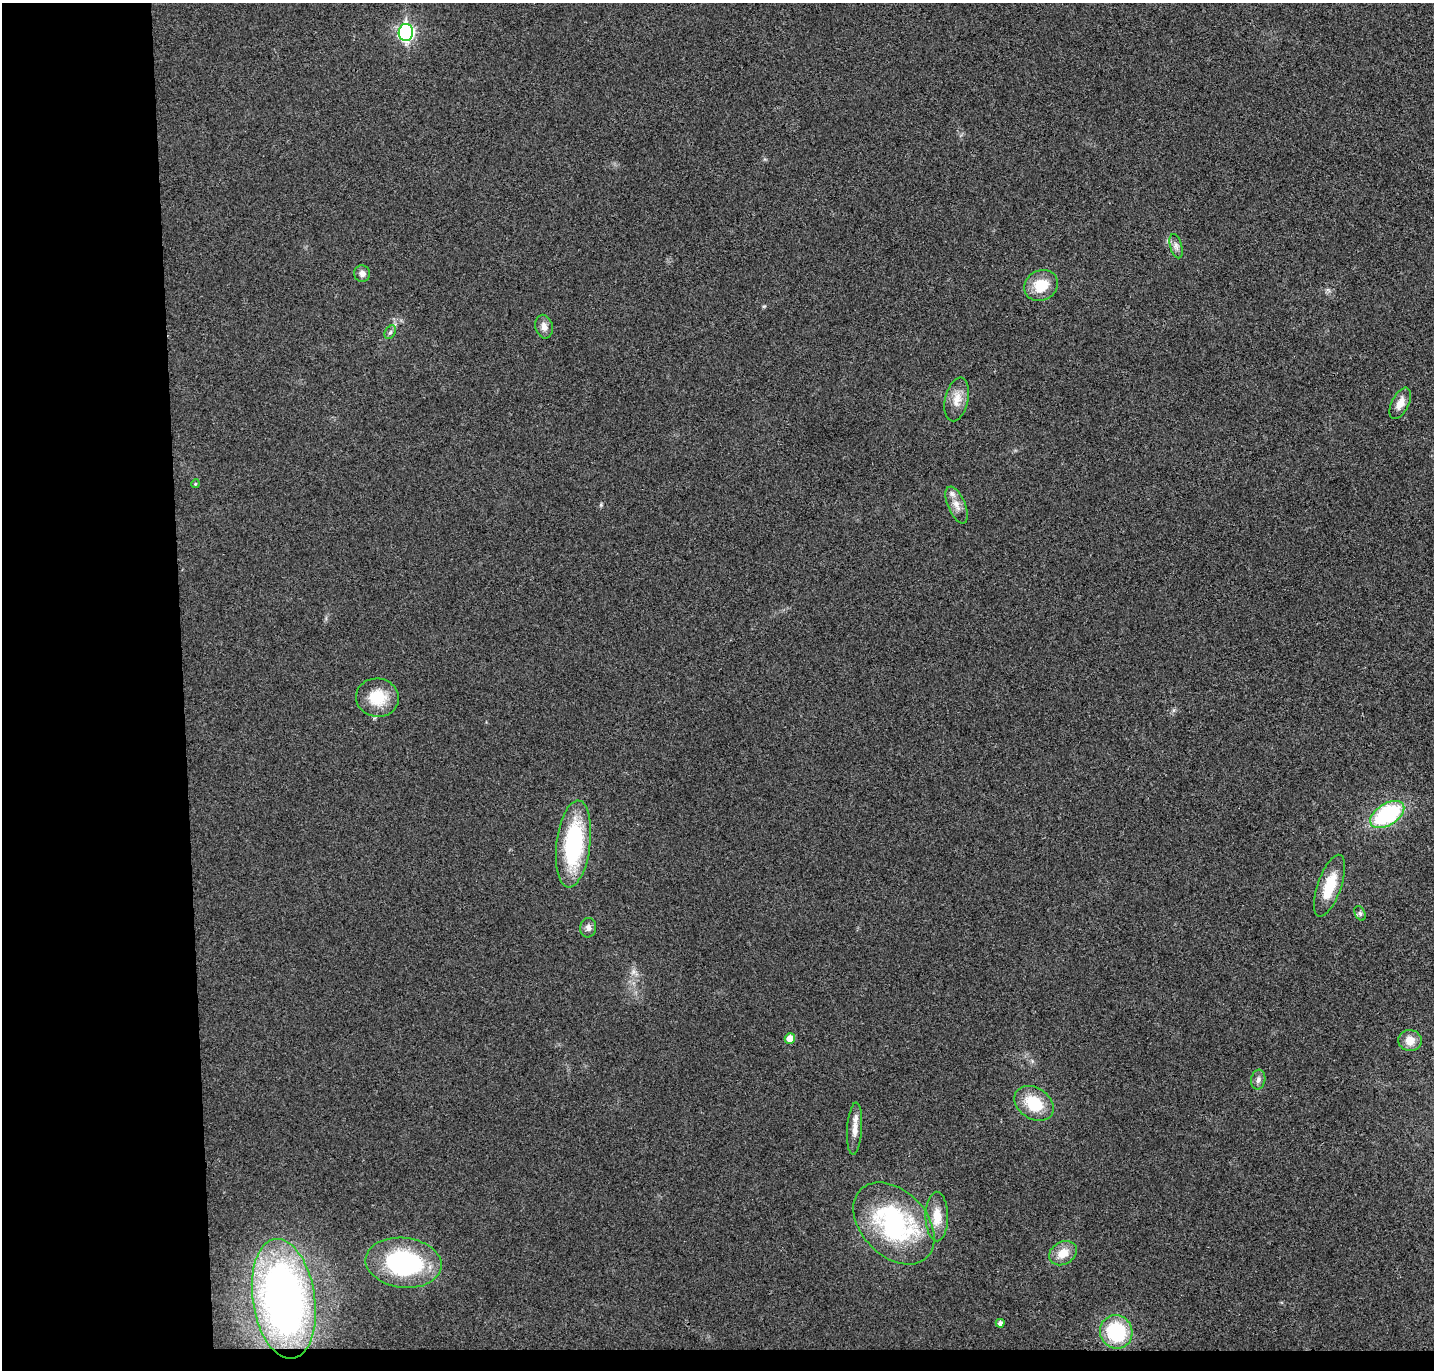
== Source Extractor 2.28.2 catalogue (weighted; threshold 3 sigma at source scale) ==
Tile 7 of 3 x 3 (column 1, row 3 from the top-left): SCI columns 56-1487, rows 116-1483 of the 4408 x 4332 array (HDU 1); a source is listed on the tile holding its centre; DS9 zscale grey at full resolution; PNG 1436 x 1372 px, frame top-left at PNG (2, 3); each listed source drawn as its Kron ellipse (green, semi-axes under 4 px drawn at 4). Shown black and unused: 14% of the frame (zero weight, under 3 of 4 exposures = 6% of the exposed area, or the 3 px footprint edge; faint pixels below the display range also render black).
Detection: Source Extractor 2.28.2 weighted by HDU 2 'WHT'; one run over the whole footprint, this tile lists its part. Background 0.0232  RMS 0.0063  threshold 0.0283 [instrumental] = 3 sigma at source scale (4.5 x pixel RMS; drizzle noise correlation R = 1.50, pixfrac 1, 0.05/0.05 arcsec/px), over >= 5 px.
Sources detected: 28; all 28 listed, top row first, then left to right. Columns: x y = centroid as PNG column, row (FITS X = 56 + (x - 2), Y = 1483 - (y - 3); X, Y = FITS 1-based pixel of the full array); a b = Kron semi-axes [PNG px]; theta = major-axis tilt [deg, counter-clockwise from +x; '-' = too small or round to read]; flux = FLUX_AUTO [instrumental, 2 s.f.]
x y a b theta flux
406 33 8 7 - 140
1176 246 12 6 -74 2.8
362 274 8 8 - 3
1041 285 17 15 28 15
544 327 12 8 -77 3.8
390 332 7 5 58 1.3
957 399 22 11 77 8
1400 403 17 8 64 5.7
195 484 4 3 - 0.59
957 505 20 8 -66 6
377 698 21 19 -7 18
1387 815 19 11 32 62
573 844 44 17 83 68
1329 886 32 12 71 18
1360 913 8 5 -66 1.4
588 928 10 8 83 2.6
790 1039 5 5 - 7.5
1410 1041 12 10 -6 7.1
1258 1080 10 7 80 2.4
1034 1103 21 15 -34 22
855 1129 26 7 86 6.2
937 1217 25 11 -90 11
894 1223 47 32 -46 93
1063 1253 15 11 30 8.6
404 1263 38 25 -7 81
284 1299 60 31 -81 270
1000 1323 4 4 - 2.3
1116 1332 17 16 - 47